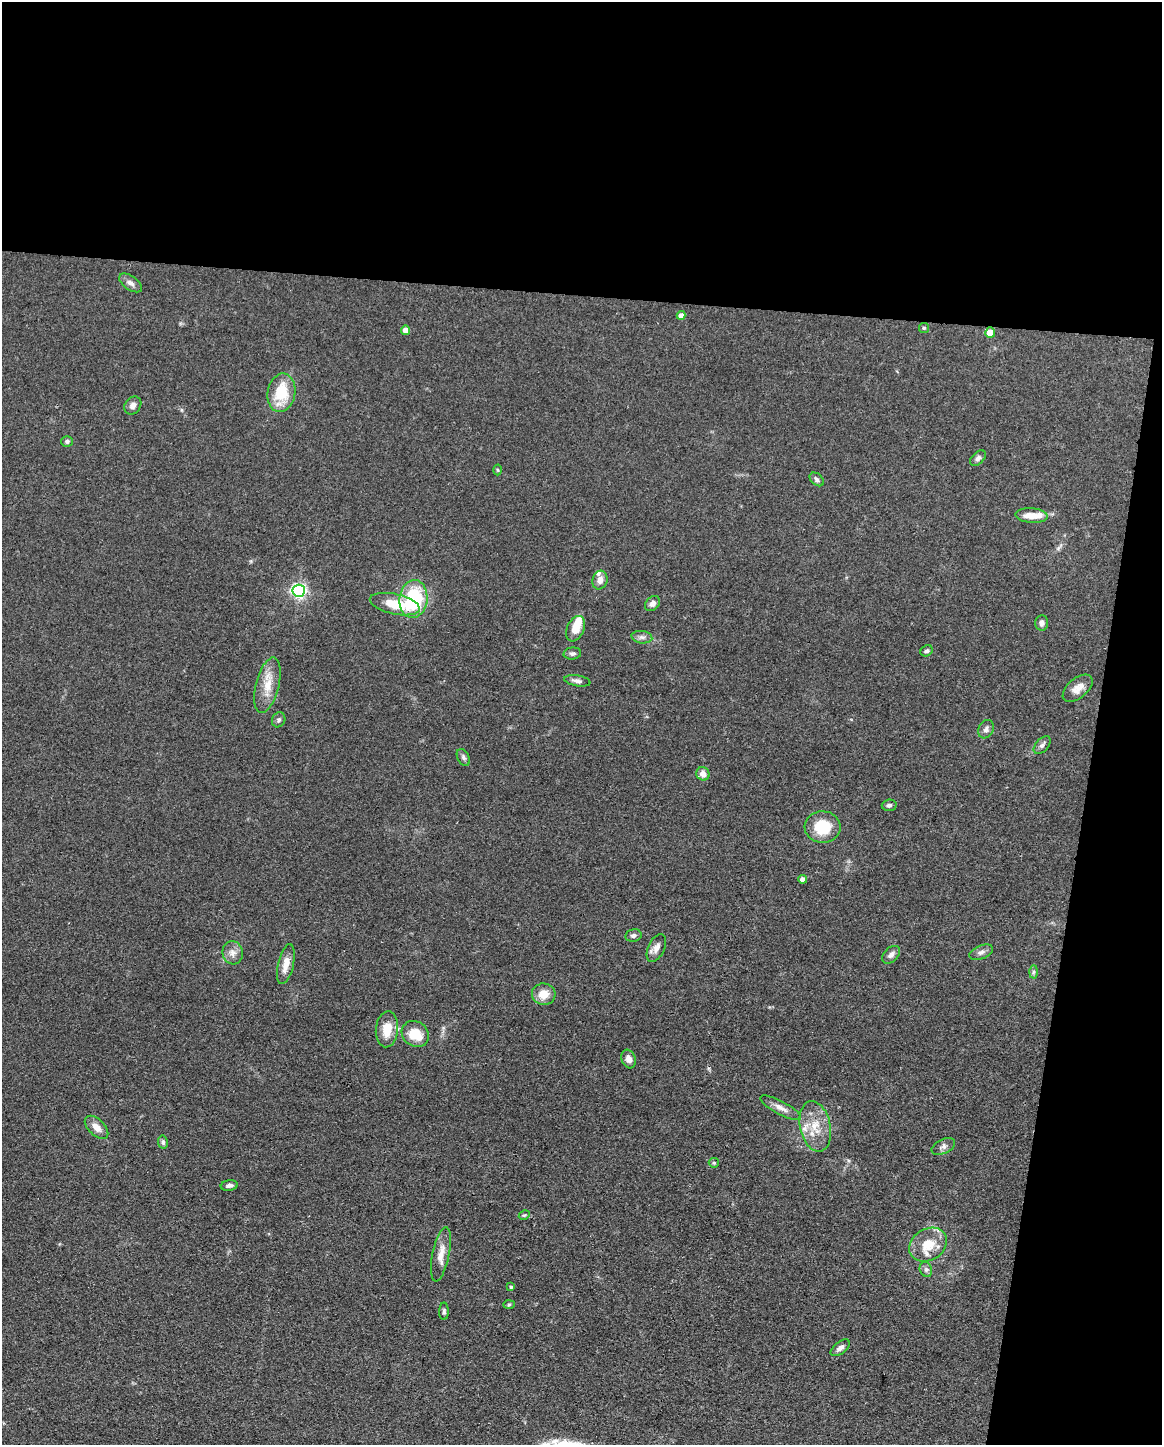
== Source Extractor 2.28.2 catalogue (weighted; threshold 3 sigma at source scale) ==
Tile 4 of 4 x 3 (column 4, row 1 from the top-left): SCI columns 3480-4639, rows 3110-4552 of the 4640 x 4662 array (HDU 1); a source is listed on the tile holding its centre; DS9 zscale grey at full resolution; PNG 1164 x 1447 px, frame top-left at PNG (2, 2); each listed source drawn as its Kron ellipse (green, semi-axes under 4 px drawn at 4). Shown black and unused: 26% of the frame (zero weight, under 3 of 4 exposures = <1% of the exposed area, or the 3 px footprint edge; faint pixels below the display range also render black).
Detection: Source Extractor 2.28.2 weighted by HDU 2 'WHT'; one run over the whole footprint, this tile lists its part. Background 0.0779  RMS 0.006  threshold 0.0271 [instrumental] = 3 sigma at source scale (4.5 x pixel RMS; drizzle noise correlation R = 1.50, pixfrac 1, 0.05/0.05 arcsec/px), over >= 5 px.
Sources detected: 63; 1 inside a brighter object's white glare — neither listed nor drawn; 3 inside a brighter listed object's ellipse — not listed separately; the other 59 listed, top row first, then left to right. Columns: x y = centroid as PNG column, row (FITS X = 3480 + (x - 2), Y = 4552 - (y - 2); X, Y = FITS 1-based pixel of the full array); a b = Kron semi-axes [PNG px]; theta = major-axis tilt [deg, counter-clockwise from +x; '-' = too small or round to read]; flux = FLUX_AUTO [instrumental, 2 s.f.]
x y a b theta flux
131 283 13 7 -35 2.6
681 315 4 4 - 3.8
924 328 5 5 - 0.8
406 330 5 4 - 4.4
990 333 5 5 - 9.2
281 393 19 14 80 20
133 405 10 7 50 2.8
67 441 5 5 - 1.2
978 458 9 6 44 1.9
498 470 5 3 - 0.64
817 479 8 5 -41 1.6
1032 516 16 7 -4 7.2
600 580 9 7 74 3.7
299 591 6 6 - 160
413 599 19 14 84 49
395 604 25 10 -12 17
652 604 8 6 45 2.6
1042 623 8 6 87 2.4
576 629 13 8 65 9.5
642 637 10 6 -7 2.2
927 651 6 5 - 1.2
572 653 9 6 5 1.7
577 681 13 5 -10 2.2
267 685 28 11 76 11
1078 688 18 10 40 5.7
279 720 8 6 62 1.5
986 729 10 7 62 2.2
1042 745 10 6 47 2
463 757 9 6 -61 1.6
703 774 7 6 - 4
889 805 7 6 - 1.6
822 827 18 16 2 20
802 879 4 4 - 2.5
633 935 8 6 12 1.7
656 948 15 8 65 3.7
981 952 12 6 22 2.5
233 953 11 10 - 3.9
891 955 10 7 45 2.4
286 964 20 7 77 6.9
1034 972 6 4 88 1
544 994 12 10 -5 8
387 1029 18 11 86 11
415 1034 14 12 -36 14
629 1059 9 7 -71 3.1
781 1108 23 6 -28 4.6
815 1126 25 15 -78 14
96 1127 14 8 -44 4.6
163 1142 6 5 - 1.4
943 1146 13 7 26 2.6
714 1163 5 5 - 0.81
229 1186 8 5 8 1.8
524 1215 6 4 30 0.7
928 1245 20 15 33 13
441 1254 27 8 78 7.1
926 1269 8 6 -69 1.6
511 1287 4 4 - 0.74
509 1304 6 4 2 0.8
444 1311 9 4 90 1.2
840 1348 11 6 37 2.6